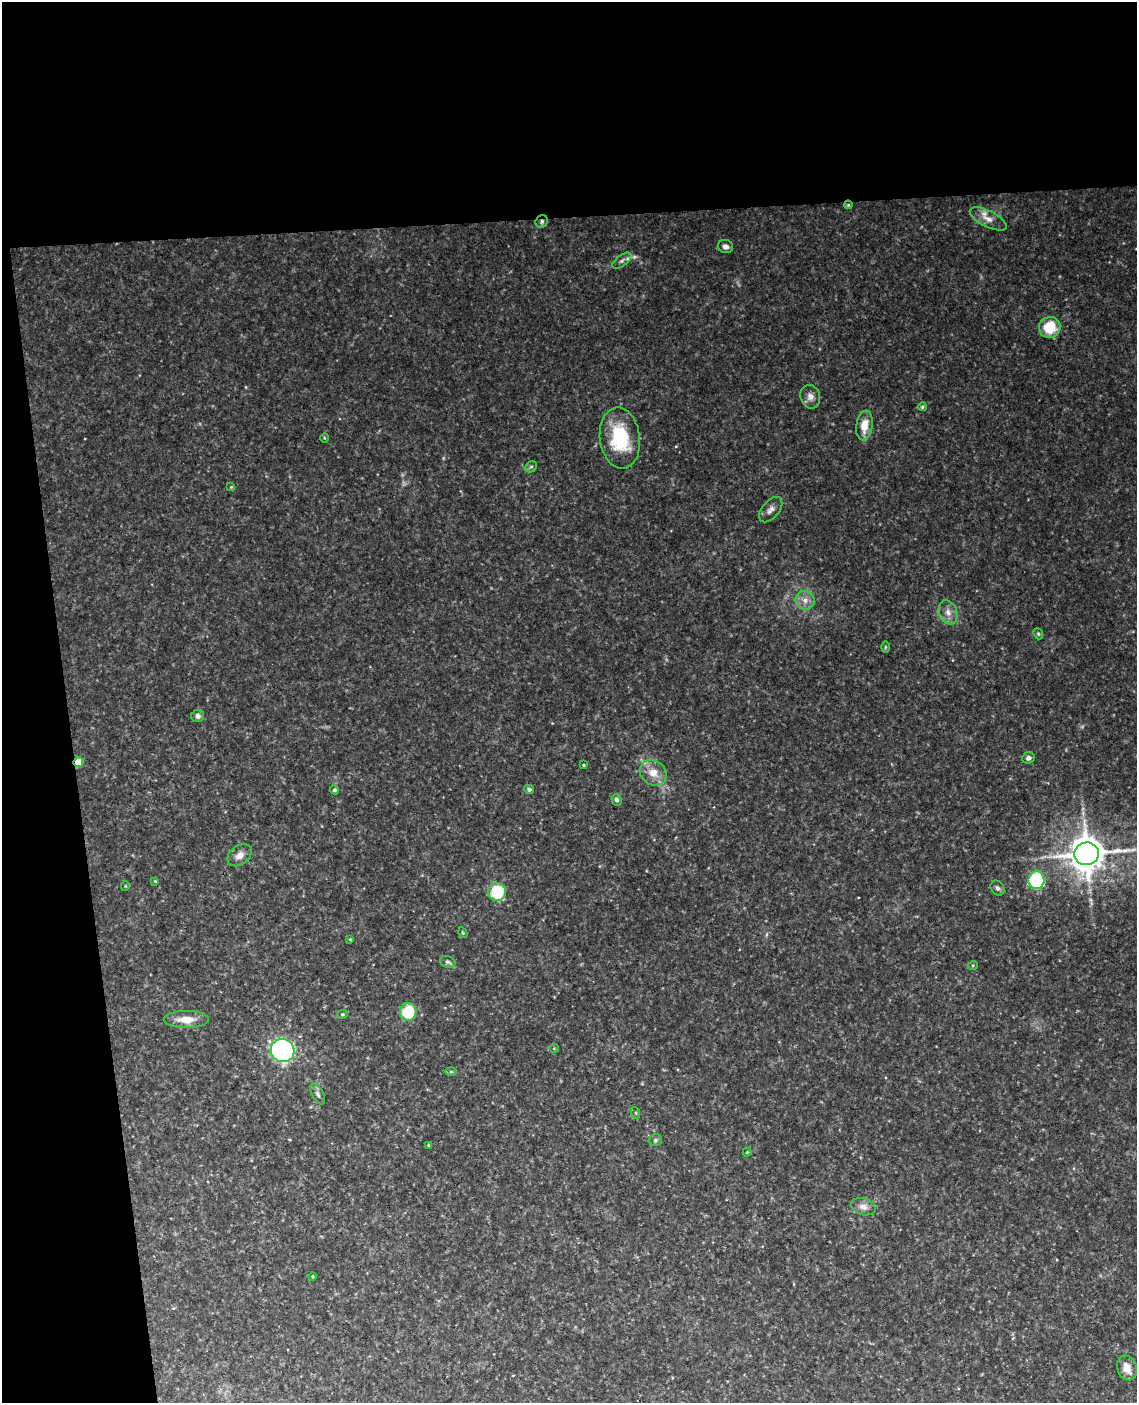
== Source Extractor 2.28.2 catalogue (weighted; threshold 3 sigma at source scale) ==
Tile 1 of 4 x 3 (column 1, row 1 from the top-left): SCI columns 59-1193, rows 3043-4443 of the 4653 x 4581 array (HDU 1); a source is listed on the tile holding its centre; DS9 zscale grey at full resolution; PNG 1139 x 1405 px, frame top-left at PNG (2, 2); each listed source drawn as its Kron ellipse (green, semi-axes under 4 px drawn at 4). Shown black and unused: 21% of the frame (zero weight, under 3 of 4 exposures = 6% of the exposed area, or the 3 px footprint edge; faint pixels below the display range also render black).
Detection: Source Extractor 2.28.2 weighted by HDU 2 'WHT'; one run over the whole footprint, this tile lists its part. Background 0.11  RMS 0.0098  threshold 0.0442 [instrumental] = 3 sigma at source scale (4.5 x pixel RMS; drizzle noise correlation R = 1.50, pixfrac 1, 0.05/0.05 arcsec/px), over >= 5 px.
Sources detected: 54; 1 too faint to see at this stretch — neither listed nor drawn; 2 inside a brighter listed object's ellipse — not listed separately; the other 51 listed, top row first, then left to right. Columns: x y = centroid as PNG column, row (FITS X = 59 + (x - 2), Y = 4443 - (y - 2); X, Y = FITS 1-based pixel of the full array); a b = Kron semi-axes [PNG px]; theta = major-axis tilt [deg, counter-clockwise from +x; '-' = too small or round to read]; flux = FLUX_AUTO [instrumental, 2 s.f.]
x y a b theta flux
848 205 4 4 - 1
988 219 20 8 -27 8.8
542 221 6 6 - 2.4
725 247 7 6 - 3.8
622 261 11 5 38 3.3
1050 327 11 10 - 32
810 397 12 9 -70 6.3
922 407 4 4 - 1.6
864 425 15 8 82 16
324 438 4 3 - 0.82
620 438 31 20 -82 61
531 467 6 5 - 2
231 487 4 4 - 1
771 510 15 8 49 5.6
805 600 10 9 - 7.3
948 612 12 9 -69 7.4
1038 634 6 4 -69 1.3
885 647 6 4 89 1.3
198 716 6 6 - 3.6
1028 758 6 5 - 3.4
78 762 5 4 - 31
584 765 4 2 - 0.71
653 773 14 12 -38 14
529 789 5 4 - 2.2
335 790 4 4 - 2.1
616 800 6 5 - 2.3
1087 854 12 11 - 2000
240 855 13 9 36 8
1036 880 9 8 - 80
155 881 4 3 - 0.85
125 886 5 4 - 1.2
998 888 8 6 -54 2.9
497 892 9 9 - 46
463 933 5 3 - 0.96
350 939 4 4 - 1
448 962 8 5 -21 2.2
973 965 5 3 - 0.81
408 1012 9 8 - 34
343 1014 5 4 - 1.2
186 1019 22 8 0 15
554 1048 4 4 - 0.98
283 1051 12 11 - 270
451 1072 6 4 0 1.4
318 1094 11 5 -61 3.3
636 1113 6 4 -72 1.1
655 1140 6 6 - 2.1
428 1145 4 3 - 1
747 1152 4 4 - 1.3
863 1207 13 8 -16 6.5
313 1276 4 4 - 1.3
1127 1368 13 9 -72 9.6
Overlapping masked pixels (flux is a lower limit): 2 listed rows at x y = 542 221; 78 762